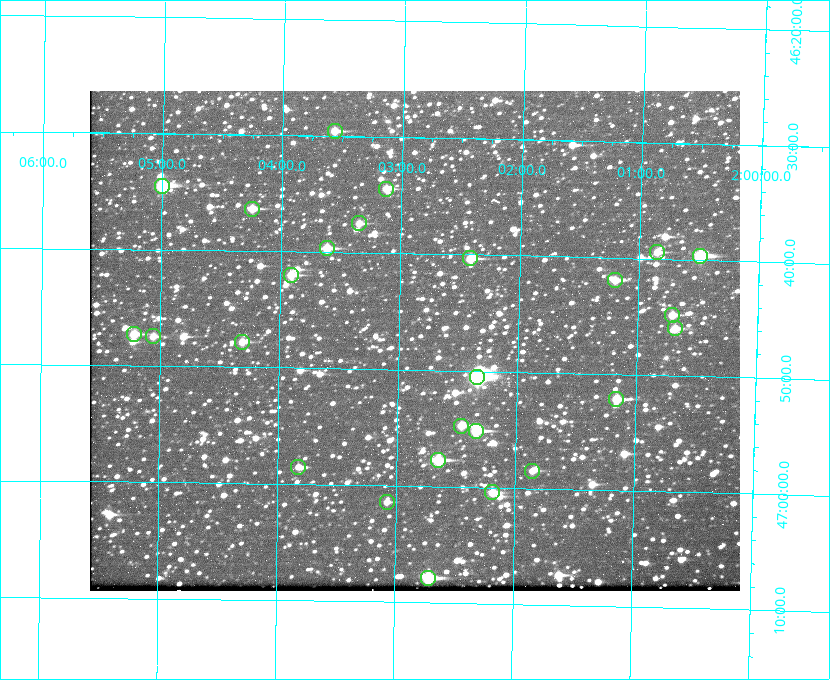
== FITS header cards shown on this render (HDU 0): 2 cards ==
NAXIS1  =                  650 / Width of table row in bytes
NAXIS2  =                  500 / Number of rows in table

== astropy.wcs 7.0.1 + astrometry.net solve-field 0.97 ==
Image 650 x 500 px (HDU 0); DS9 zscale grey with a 90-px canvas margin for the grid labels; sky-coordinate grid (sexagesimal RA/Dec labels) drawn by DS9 from the SOLVED WCS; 26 Tycho-2 reference stars matched to detected sources circled (green)
Header WCS: none
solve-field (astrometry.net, Tycho-2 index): SOLVED blind (the file carries no WCS)
Solved WCS: RA---TAN-SIP/DEC--TAN-SIP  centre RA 02:02:52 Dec +46:47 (30.72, +46.79 deg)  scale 5.17 arcsec/px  FOV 56.0' x 43.0'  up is +179 deg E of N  parity flipped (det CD > 0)
(file carries no celestial WCS; the grid is the blind solution)
Tycho-2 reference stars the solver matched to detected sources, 26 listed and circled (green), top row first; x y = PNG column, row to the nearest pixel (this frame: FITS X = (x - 90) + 1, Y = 500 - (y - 91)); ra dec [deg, ICRS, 3 dp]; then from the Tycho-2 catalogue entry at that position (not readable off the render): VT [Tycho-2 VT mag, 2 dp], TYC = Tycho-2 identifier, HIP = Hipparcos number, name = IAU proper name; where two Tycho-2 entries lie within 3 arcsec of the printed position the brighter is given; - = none
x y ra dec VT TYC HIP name
335 131 30.892 +46.493 10.70 3280-490-1 - -
162 186 31.250 +46.575 8.43 3281-919-1 - -
386 189 30.782 +46.574 10.16 3280-645-1 - -
252 209 31.061 +46.606 9.99 3281-582-1 - -
359 223 30.837 +46.625 10.69 3280-1254-1 - -
327 248 30.904 +46.661 9.60 3280-781-1 - -
657 252 30.213 +46.657 10.42 3280-803-1 - -
700 256 30.124 +46.661 9.43 3280-672-1 - -
470 258 30.604 +46.672 9.47 3280-908-1 - -
291 275 30.978 +46.700 9.85 3281-909-1 - -
615 280 30.300 +46.699 10.25 3280-1695-1 - -
672 315 30.179 +46.746 10.21 3280-486-1 - -
675 328 30.172 +46.766 10.54 3280-993-1 - -
134 334 31.305 +46.788 10.64 3281-663-1 - -
153 336 31.264 +46.791 10.76 3281-86-1 - -
242 342 31.078 +46.798 10.61 3281-114-1 - -
477 377 30.583 +46.843 7.07 3280-746-1 9508 -
616 399 30.291 +46.869 9.33 3280-1647-1 - -
461 426 30.615 +46.912 10.08 3284-203-1 - -
476 431 30.584 +46.919 9.47 3284-629-1 - -
438 460 30.663 +46.962 9.31 3284-347-1 - -
298 467 30.956 +46.975 11.27 3285-185-1 - -
532 471 30.464 +46.975 10.61 3284-511-1 - -
492 492 30.548 +47.007 10.42 3284-727-1 - -
387 502 30.769 +47.024 11.20 3284-681-1 - -
428 578 30.679 +47.131 10.02 3284-307-1 - -